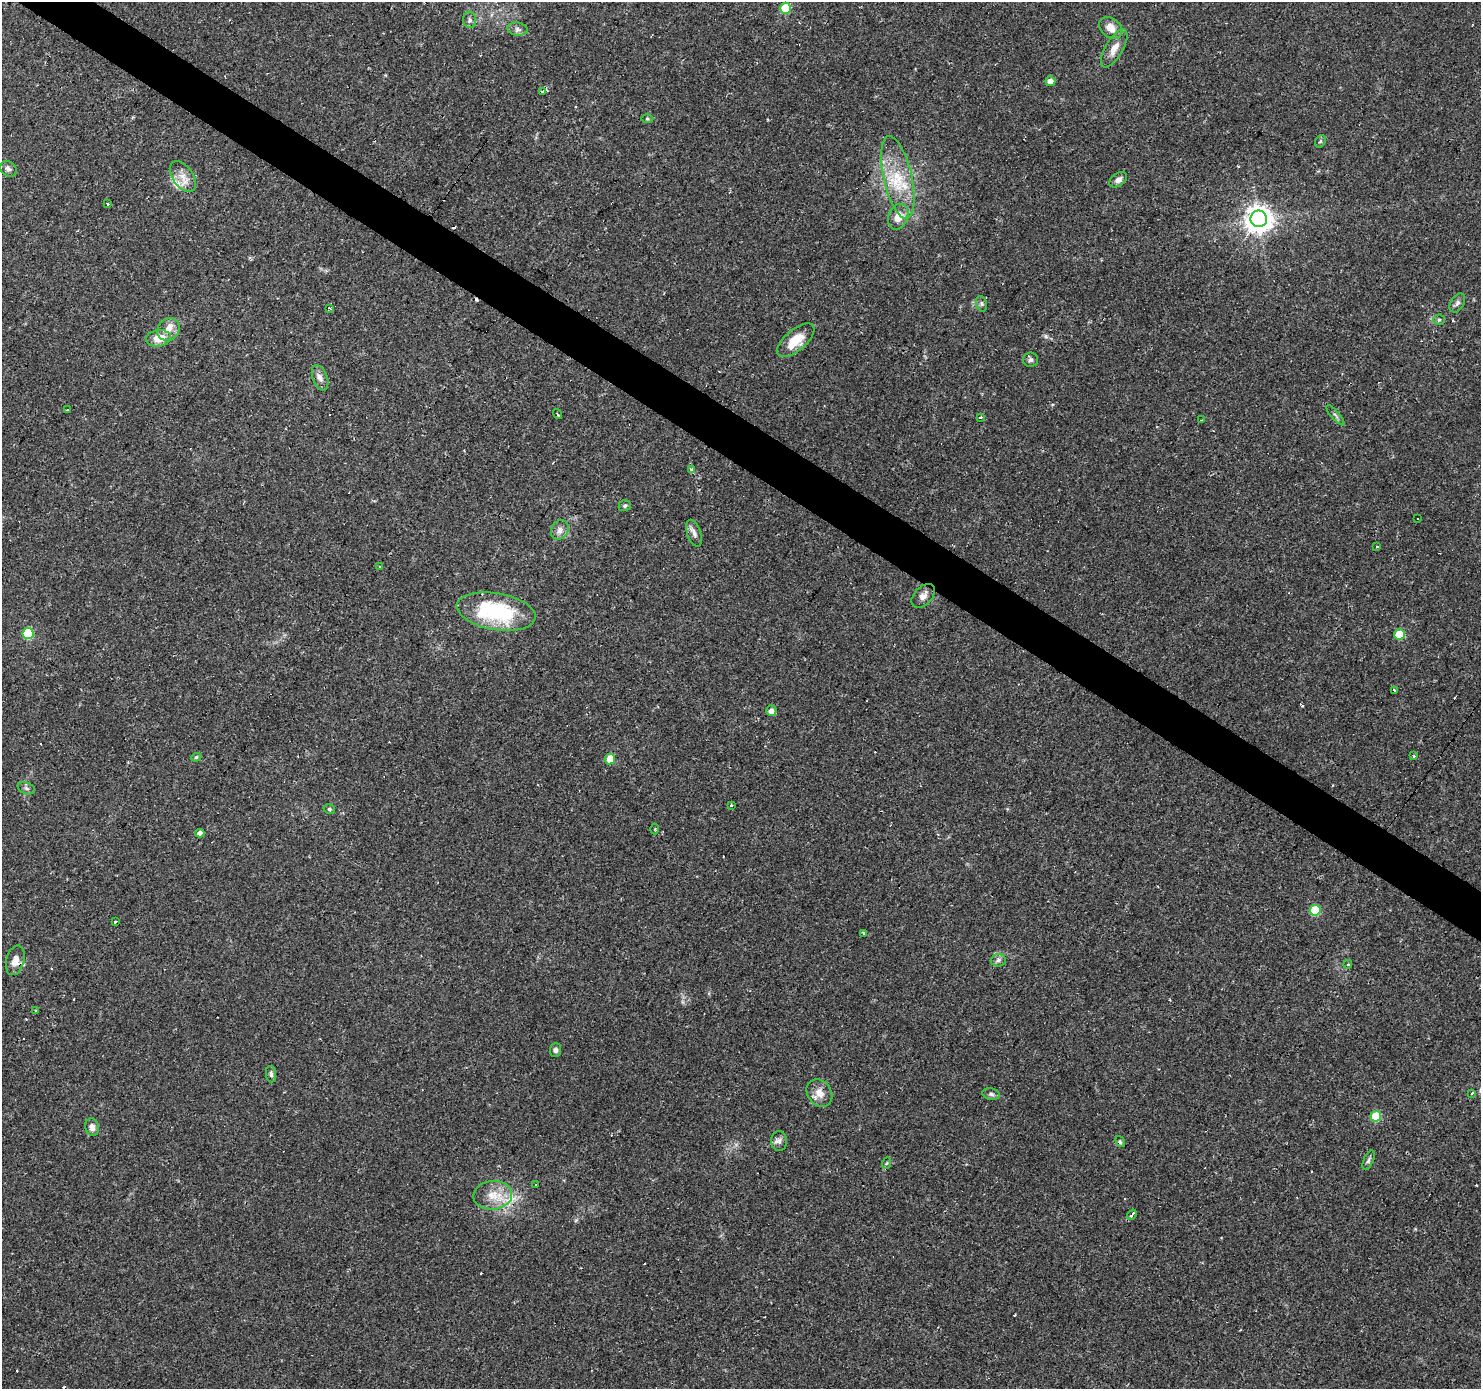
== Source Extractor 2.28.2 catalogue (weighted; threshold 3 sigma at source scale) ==
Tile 11 of 4 x 4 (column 3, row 3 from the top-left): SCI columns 2960-4438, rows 1569-2955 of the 5921 x 5977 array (HDU 1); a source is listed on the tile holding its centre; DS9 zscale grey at full resolution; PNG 1483 x 1391 px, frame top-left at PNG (2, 2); each listed source drawn as its Kron ellipse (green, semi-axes under 4 px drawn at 4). Shown black and unused: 3% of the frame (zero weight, under 2 of 3 exposures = <1% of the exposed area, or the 3 px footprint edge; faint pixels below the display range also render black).
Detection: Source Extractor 2.28.2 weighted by HDU 2 'WHT'; one run over the whole footprint, this tile lists its part. Background 0.0429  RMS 0.0034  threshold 0.0153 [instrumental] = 3 sigma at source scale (4.5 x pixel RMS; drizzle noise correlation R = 1.50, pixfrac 1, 0.0396/0.0396 arcsec/px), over >= 5 px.
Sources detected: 93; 18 cosmic-ray / hot-pixel residue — neither listed nor drawn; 3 inside a brighter listed object's ellipse — not listed separately; the other 72 listed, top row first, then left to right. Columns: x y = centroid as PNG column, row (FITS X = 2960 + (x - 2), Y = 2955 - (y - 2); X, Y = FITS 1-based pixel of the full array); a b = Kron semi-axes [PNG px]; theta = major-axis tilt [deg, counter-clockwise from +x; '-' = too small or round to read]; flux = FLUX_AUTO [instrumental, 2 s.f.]
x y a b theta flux
785 8 5 5 - 15
470 20 8 6 -85 1
1111 28 13 9 -38 3.9
517 29 10 6 -10 1.2
1114 48 21 8 60 3.8
1050 81 5 5 - 2.1
542 91 4 4 - 0.69
647 119 6 4 0 0.44
1320 141 7 5 58 0.5
8 169 9 7 -39 1.1
183 177 17 10 -54 3.7
898 177 42 14 -77 14
1118 180 10 6 34 1.4
108 204 3 2 - 0.53
898 217 13 9 69 4.8
1259 219 8 8 - 380
1457 303 10 6 59 1.1
982 304 8 5 -73 0.72
329 308 3 3 - 0.42
1439 320 5 5 - 0.45
168 329 12 10 48 2.8
158 338 12 8 9 5.2
796 340 23 10 40 7.4
1031 360 7 7 - 0.99
320 378 13 7 -70 1.9
67 409 3 2 - 0.47
557 414 5 2 - 0.57
1335 415 13 2 -49 0.66
981 418 3 3 - 0.88
1201 420 3 2 - 0.26
691 469 4 3 - 0.81
625 506 6 5 - 0.59
1418 519 3 3 - 0.54
560 530 10 8 57 2
694 533 14 6 -72 1.6
1377 547 3 3 - 0.47
380 567 3 2 - 1.2
923 596 14 9 47 2.3
496 611 40 18 -10 32
28 634 5 5 - 20
1400 634 5 5 - 13
1395 690 3 3 - 0.62
771 711 5 5 - 1.8
1414 756 3 2 - 1.1
196 757 5 4 - 0.49
610 759 5 5 - 6.7
26 788 9 5 -20 0.9
732 805 3 3 - 0.98
329 809 6 4 -15 0.58
655 829 5 3 - 0.34
200 833 4 4 - 2.3
1315 910 5 5 - 16
115 922 3 2 - 0.52
863 933 4 3 - 1.5
15 960 15 9 75 3.5
998 960 7 6 - 0.96
1348 964 4 4 - 0.62
35 1010 3 2 - 0.32
555 1050 7 5 87 0.98
271 1074 8 5 -83 0.93
819 1093 15 12 -53 3.7
991 1094 9 5 -11 0.88
1472 1094 4 3 - 0.81
1376 1116 5 5 - 9.8
92 1127 9 7 -79 1.9
779 1141 10 8 89 1.4
1120 1142 6 3 -55 0.56
1368 1160 10 5 66 0.79
887 1163 6 4 70 0.41
535 1185 3 3 - 1.9
493 1195 19 14 5 6.2
1132 1215 6 3 54 5.2
Overlapping masked pixels (flux is a lower limit): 4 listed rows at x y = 1259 219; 1400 634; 15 960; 819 1093